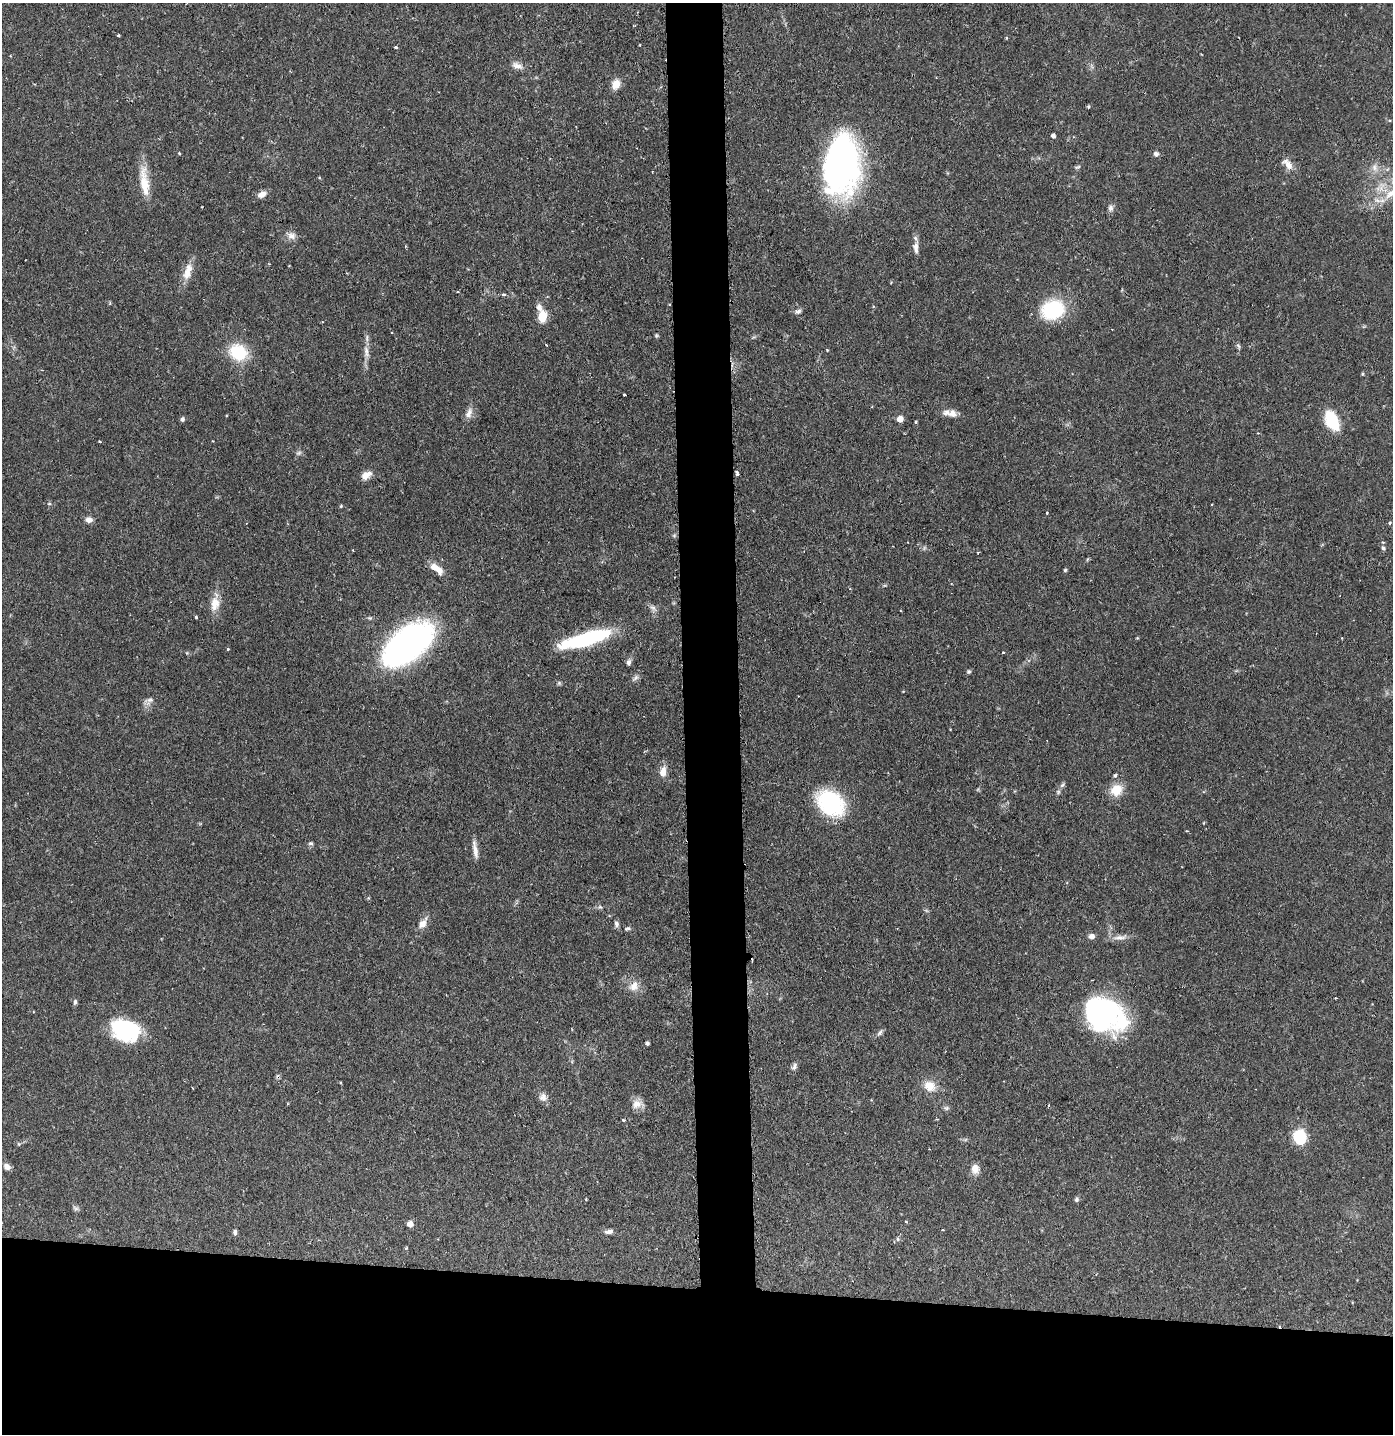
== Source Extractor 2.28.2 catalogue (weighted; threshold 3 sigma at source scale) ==
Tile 8 of 3 x 3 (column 2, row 3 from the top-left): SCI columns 1470-2860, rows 9-1440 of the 4332 x 4304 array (HDU 1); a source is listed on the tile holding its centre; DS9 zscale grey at full resolution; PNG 1395 x 1436 px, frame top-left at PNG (2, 3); no overlay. Shown black and unused: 14% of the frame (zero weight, under 2 of 3 exposures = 1% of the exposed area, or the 3 px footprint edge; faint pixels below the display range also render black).
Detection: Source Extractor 2.28.2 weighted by HDU 2 'WHT'; one run over the whole footprint, this tile lists its part. Background 0.131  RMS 0.0054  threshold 0.0245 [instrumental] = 3 sigma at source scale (4.5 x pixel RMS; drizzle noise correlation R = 1.50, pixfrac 1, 0.05/0.05 arcsec/px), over >= 5 px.
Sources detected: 113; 1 too faint to see at this stretch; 2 inside a brighter object's white glare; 3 cosmic-ray / hot-pixel residue — not listed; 2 inside a brighter listed object's ellipse — not listed separately; the other 105 listed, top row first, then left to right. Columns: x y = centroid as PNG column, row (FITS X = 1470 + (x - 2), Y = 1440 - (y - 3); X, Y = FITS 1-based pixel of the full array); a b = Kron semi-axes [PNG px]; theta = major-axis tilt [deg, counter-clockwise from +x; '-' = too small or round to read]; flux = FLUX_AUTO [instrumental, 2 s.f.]
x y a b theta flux
118 35 3 3 - 1
1006 37 3 3 - 0.84
395 47 3 3 - 1.3
517 65 16 8 -19 3.5
616 84 11 9 64 5.5
1088 107 4 3 - 0.7
1389 120 4 3 - 0.58
1053 136 4 4 - 1.9
179 154 4 3 - 0.76
1156 154 6 6 - 1.6
841 162 60 33 83 170
1288 164 17 9 -46 4.8
1078 167 9 3 13 0.82
1375 168 9 8 - 3.1
144 182 41 10 -83 12
262 194 10 7 26 3.7
1391 194 22 10 30 8.9
1111 208 9 7 -79 2
292 236 12 9 -15 3.2
916 247 16 7 -89 3.6
269 264 3 3 - 0.4
187 272 23 10 73 7.5
503 294 4 3 - 1.8
539 307 10 7 -72 2.7
1053 310 19 15 20 42
798 311 9 5 21 1.5
542 316 10 7 83 12
656 335 5 4 - 0.69
1238 346 8 4 -65 1
827 350 4 3 - 0.42
238 352 20 17 -37 22
366 352 18 7 -82 4
1362 374 5 3 - 0.58
624 395 3 3 - 1.6
469 413 16 9 68 3.6
953 413 11 9 -17 3.7
182 419 6 5 - 1.3
900 419 5 5 - 6
1332 421 20 12 -64 21
916 422 3 3 - 0.91
1258 433 3 3 - 0.51
100 441 3 3 - 0.89
736 472 3 3 - 1.3
366 475 14 9 30 4.2
49 504 5 3 - 0.59
1212 504 2 2 - 0.5
341 506 4 4 - 0.55
1047 512 3 3 - 1
89 520 8 7 - 2.7
1390 523 4 4 - 1.1
1383 548 6 5 - 1.2
436 568 19 8 -38 6.1
1065 570 4 4 - 0.69
215 603 25 11 82 7.7
196 617 3 3 - 0.74
591 637 63 14 17 52
408 644 38 20 38 260
228 649 3 3 - 0.57
1003 652 3 2 - 0.53
629 662 8 6 81 1.7
969 671 5 5 - 0.85
635 678 12 5 39 1.6
149 700 12 6 1 1.9
663 772 15 8 80 4.6
1115 775 5 4 - 0.92
1062 785 8 5 48 1.2
1116 790 13 12 - 10
1058 792 6 5 - 0.95
831 803 27 20 -38 55
1187 831 4 2 - 0.43
310 843 7 5 0 1
475 849 25 6 -80 3.9
600 907 6 4 -1 0.97
423 923 16 9 57 4.5
616 924 8 5 -83 1.6
628 928 7 5 13 1
1091 936 7 6 - 2.3
1120 937 20 7 4 3.8
634 986 15 12 52 5.2
75 1002 7 4 83 1.2
1103 1014 40 30 -24 110
126 1030 27 19 -17 52
880 1033 11 5 53 1.4
647 1043 4 4 - 1.2
794 1067 11 6 65 1.8
341 1083 4 3 - 0.46
929 1086 13 11 -39 8.2
193 1088 3 2 - 0.41
543 1097 11 10 - 3.1
637 1104 16 11 11 4.6
1049 1105 3 3 - 0.6
947 1108 6 6 - 1.2
623 1120 3 3 - 0.84
1300 1137 13 11 -71 21
7 1167 7 6 - 3.2
975 1169 13 10 -87 4
586 1199 2 2 - 0.39
1076 1200 6 6 - 1.2
75 1208 9 5 -27 1.3
906 1222 4 3 - 0.43
410 1224 5 5 - 4.7
235 1232 7 5 -87 1.4
609 1232 11 5 8 2
898 1239 6 4 -89 0.78
406 1248 5 3 - 0.51
Overlapping masked pixels (flux is a lower limit): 1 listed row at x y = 736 472
Isophote crosses this tile's border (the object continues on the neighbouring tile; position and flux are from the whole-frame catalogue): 1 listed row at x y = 1391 194